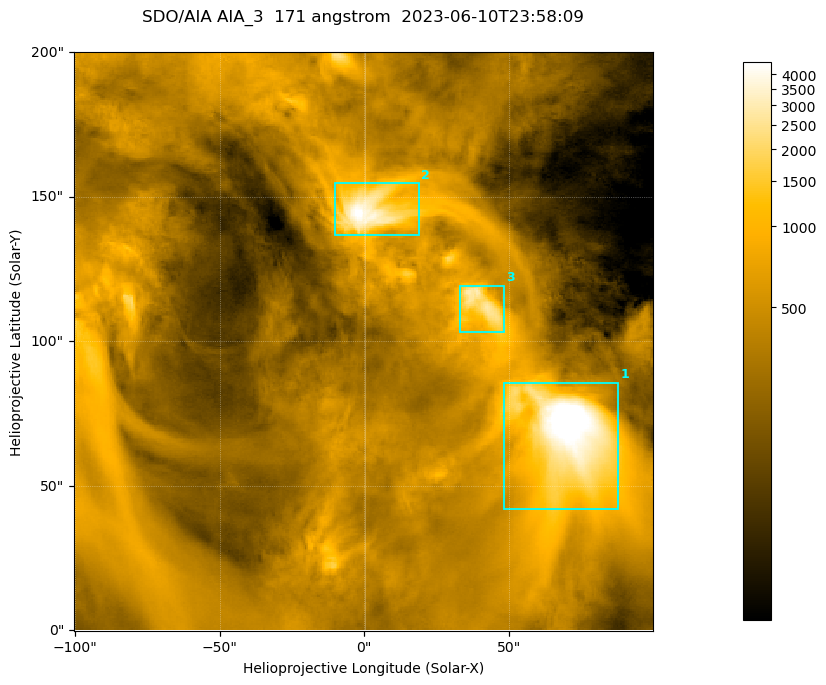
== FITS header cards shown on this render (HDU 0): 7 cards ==
TELESCOP= 'SDO/AIA '
INSTRUME= 'AIA_3   '
WAVELNTH=                  171
WAVEUNIT= 'angstrom'
DATE-OBS= '2023-06-10T23:58:09.350'
CTYPE1  = 'HPLN-TAN'
CTYPE2  = 'HPLT-TAN'

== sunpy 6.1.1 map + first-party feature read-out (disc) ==
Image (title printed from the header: SDO/AIA AIA_3  171 angstrom  2023-06-10T23:58:09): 334 x 334 px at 0.599 arcsec/px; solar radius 945 arcsec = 1577 px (partial field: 1.4% of the solar disc is inside the frame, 100% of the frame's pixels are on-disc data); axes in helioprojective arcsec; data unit not stated in the header (colour bar unlabelled)
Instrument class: DISC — disc imager (sunpy class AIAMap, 171 A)
Bright regions (active regions / flare kernels): reference = the on-disc median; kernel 3 px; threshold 5 sigma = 1101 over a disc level ~361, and >= 1.15x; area >= 111 px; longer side >= 4 px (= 2.4 arcsec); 3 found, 3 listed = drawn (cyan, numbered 1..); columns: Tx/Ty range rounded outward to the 2 arcsec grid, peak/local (2 s.f.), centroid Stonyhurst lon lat
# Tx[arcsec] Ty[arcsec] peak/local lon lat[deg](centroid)
1 48..88 42..86 17 +4 +4
2 -10..20 136..156 13 +0 +9
3 32..48 102..120 7.9 +2 +7